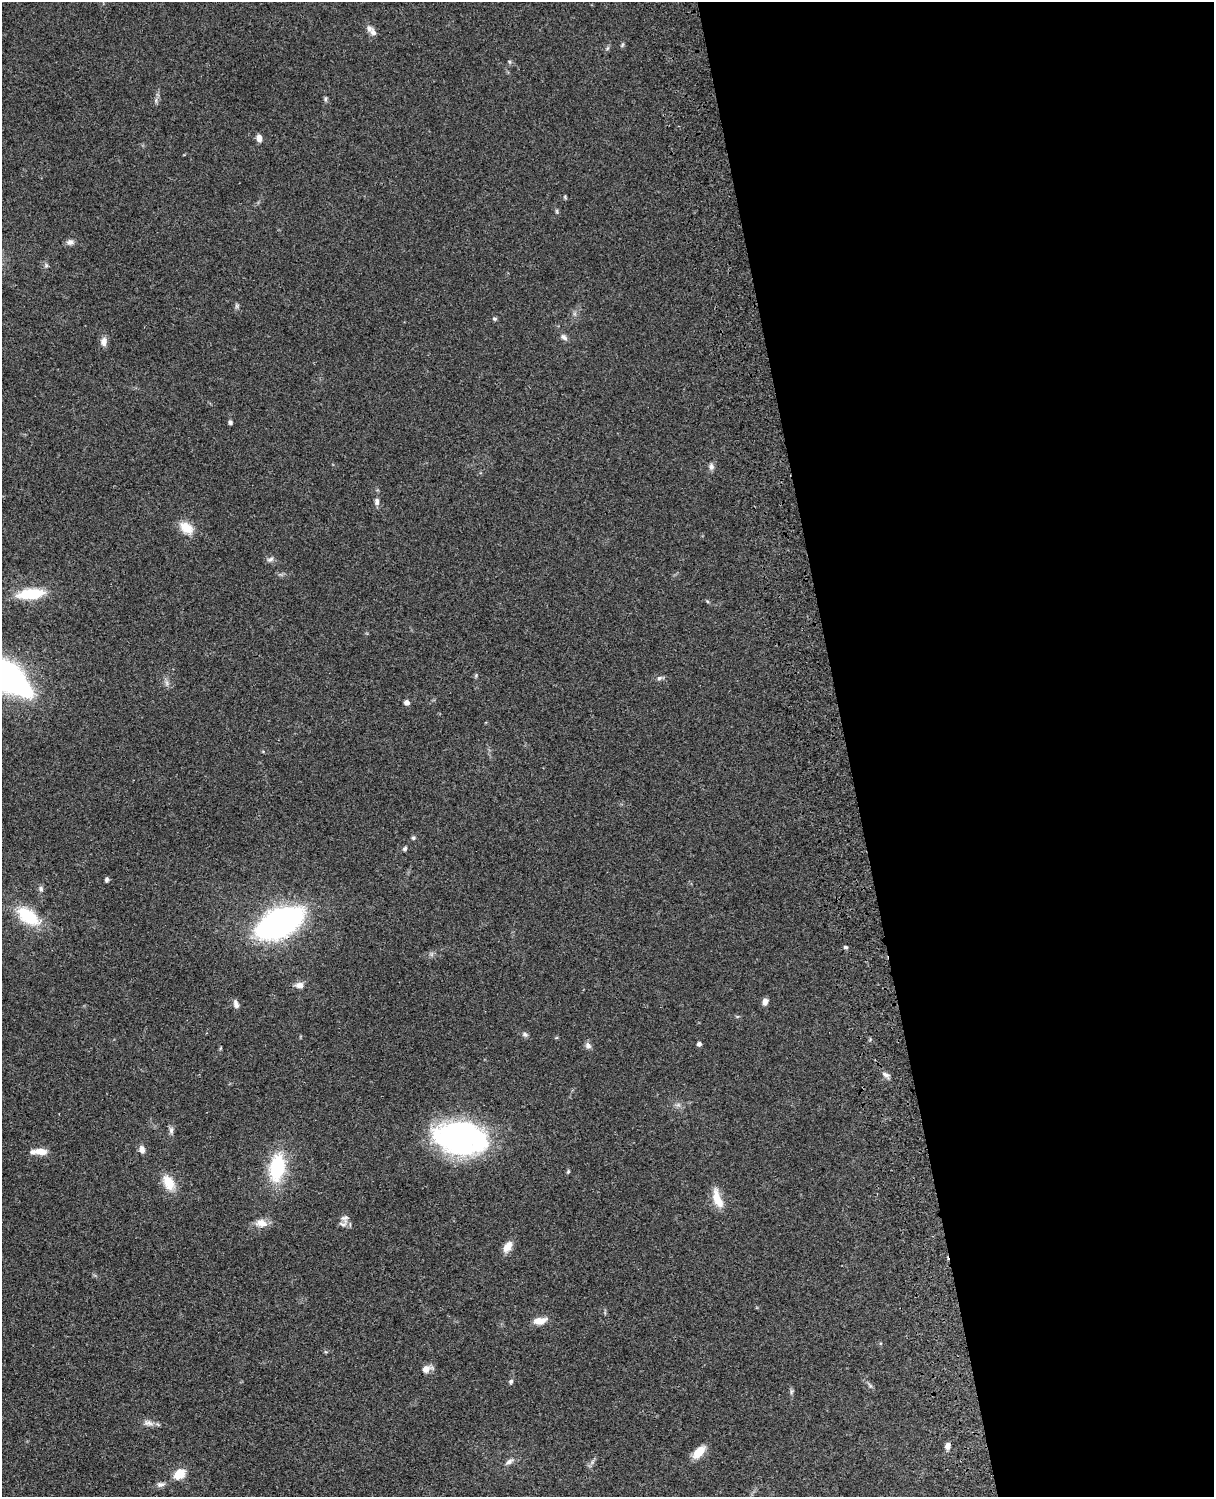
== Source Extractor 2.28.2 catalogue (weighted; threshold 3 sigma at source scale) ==
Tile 8 of 4 x 3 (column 4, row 2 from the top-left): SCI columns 3757-4968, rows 1773-3267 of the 5087 x 4927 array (HDU 1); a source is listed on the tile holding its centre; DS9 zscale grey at full resolution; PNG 1216 x 1499 px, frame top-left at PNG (2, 2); no overlay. Shown black and unused: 30% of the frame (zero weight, under 3 of 4 exposures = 6% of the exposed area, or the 3 px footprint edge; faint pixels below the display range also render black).
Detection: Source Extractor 2.28.2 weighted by HDU 2 'WHT'; one run over the whole footprint, this tile lists its part. Background 0.079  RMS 0.0058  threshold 0.0262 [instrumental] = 3 sigma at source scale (4.5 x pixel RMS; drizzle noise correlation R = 1.50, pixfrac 1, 0.05/0.05 arcsec/px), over >= 5 px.
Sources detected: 61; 2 inside a brighter listed object's ellipse — not listed separately; the other 59 listed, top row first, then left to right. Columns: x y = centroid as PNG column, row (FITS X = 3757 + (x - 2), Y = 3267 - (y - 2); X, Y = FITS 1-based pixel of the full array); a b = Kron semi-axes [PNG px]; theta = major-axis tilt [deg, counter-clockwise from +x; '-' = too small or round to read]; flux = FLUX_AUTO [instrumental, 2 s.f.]
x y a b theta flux
373 33 10 7 -60 2.5
622 45 7 4 47 0.81
608 48 6 4 69 0.92
510 62 6 3 -71 0.76
325 99 7 5 -76 1
259 138 8 6 -81 3.1
565 197 6 4 -73 0.64
557 211 8 3 -81 0.81
70 242 10 8 9 2.2
46 265 6 5 - 1
237 306 7 4 -90 1
494 319 6 5 - 1
564 337 11 6 -34 2.1
104 342 11 8 87 3.2
230 422 5 4 - 1.2
711 467 9 6 -77 2
377 501 9 6 -89 2.1
186 528 19 12 -37 8.8
270 559 9 6 25 1.7
31 594 32 12 6 20
476 675 6 4 48 0.78
6 676 32 13 -38 390
659 678 7 5 17 1.4
407 702 5 5 - 2.5
413 838 6 5 - 1
405 848 6 5 - 1.1
107 879 6 4 74 1.1
41 889 7 6 - 1.5
28 916 29 15 -37 25
279 923 31 15 27 290
845 947 5 4 - 0.85
299 985 12 8 2 3
765 1002 7 6 - 3
236 1004 10 6 -71 2.6
525 1034 8 6 -38 1.4
699 1044 4 4 - 2
588 1045 9 7 -56 2.2
886 1075 10 5 -25 2
171 1130 11 6 -90 1.9
460 1137 40 24 -7 190
142 1149 8 6 -72 3.2
41 1151 13 8 -6 5.4
277 1167 32 17 81 36
568 1171 5 4 - 0.75
169 1183 18 11 -62 11
717 1199 25 9 -70 9.8
345 1218 14 11 -83 3.4
261 1223 16 9 -10 5.3
507 1247 13 8 57 5.8
539 1321 14 7 9 6.6
426 1369 11 8 25 4.2
511 1381 6 5 - 1.2
791 1392 7 4 72 1
148 1423 14 7 -6 3.1
947 1446 8 6 84 2.5
699 1452 17 8 46 8.3
509 1461 13 6 28 2.5
179 1474 11 9 38 11
161 1484 12 6 9 2.1
Overlapping masked pixels (flux is a lower limit): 1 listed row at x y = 279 923
Isophote crosses this tile's border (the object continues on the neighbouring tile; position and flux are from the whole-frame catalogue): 1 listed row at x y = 6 676